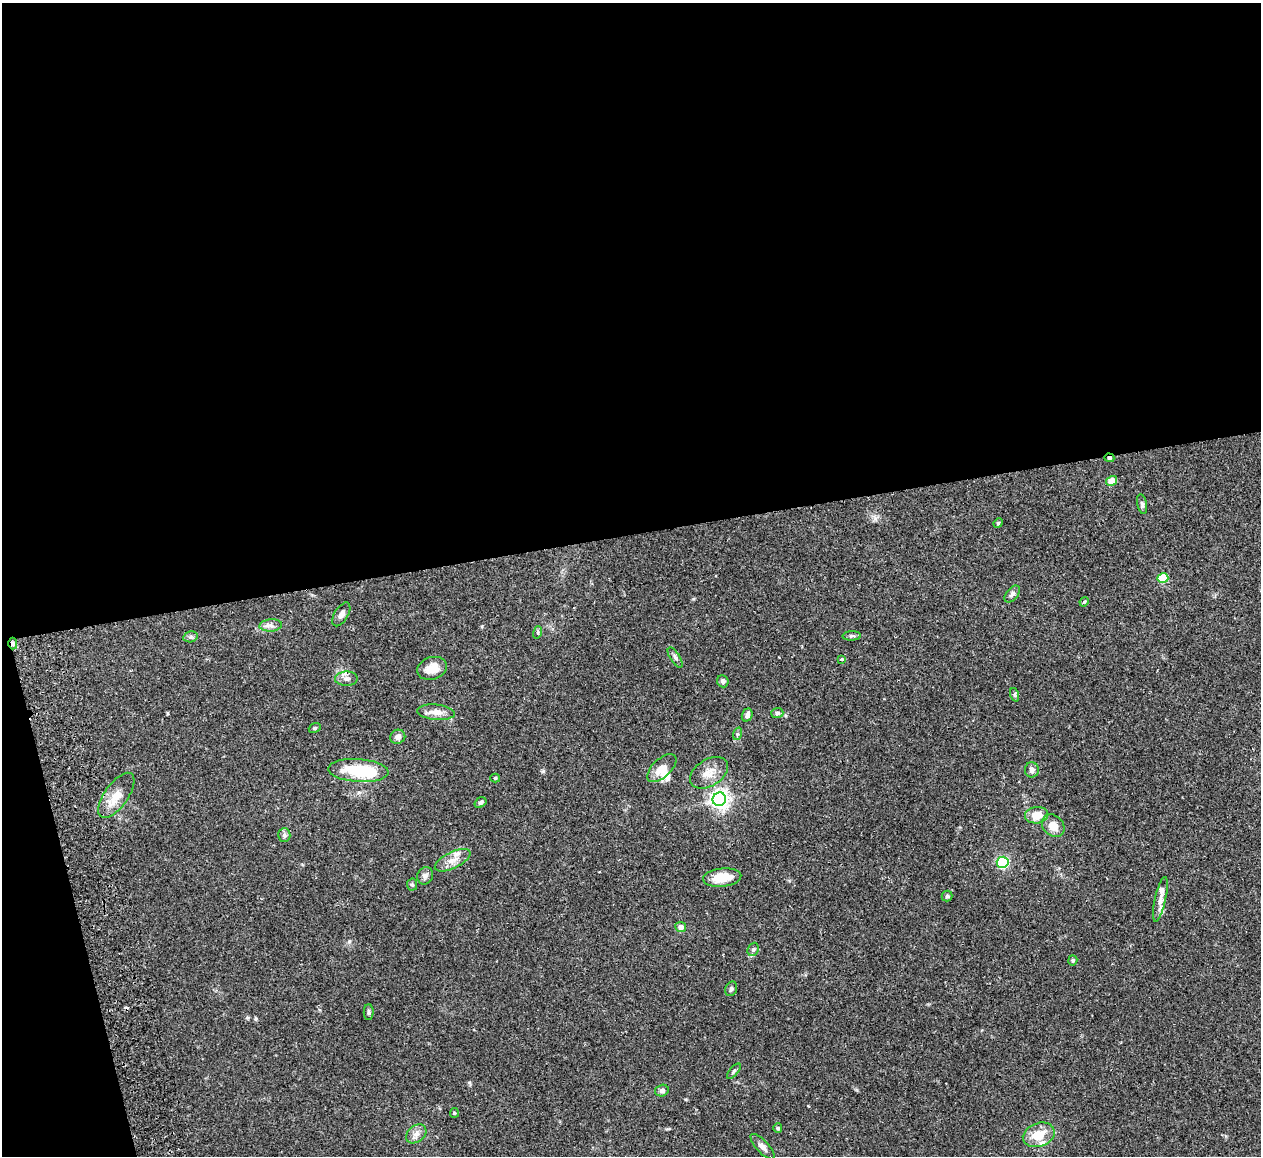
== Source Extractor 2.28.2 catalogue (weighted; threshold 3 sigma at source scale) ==
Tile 1 of 4 x 4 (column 1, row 1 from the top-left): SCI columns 57-1315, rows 3619-4772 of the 5149 x 5047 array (HDU 1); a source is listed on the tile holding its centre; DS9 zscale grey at full resolution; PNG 1263 x 1158 px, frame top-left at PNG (2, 3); each listed source drawn as its Kron ellipse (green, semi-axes under 4 px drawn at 4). Shown black and unused: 49% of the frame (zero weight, under 2 of 3 exposures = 3% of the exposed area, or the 3 px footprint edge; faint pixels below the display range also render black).
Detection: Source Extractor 2.28.2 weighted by HDU 2 'WHT'; one run over the whole footprint, this tile lists its part. Background 0.0823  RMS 0.0059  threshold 0.0264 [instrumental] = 3 sigma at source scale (4.5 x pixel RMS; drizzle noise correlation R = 1.50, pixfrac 1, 0.05/0.05 arcsec/px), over >= 5 px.
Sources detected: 62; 2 inside a brighter object's white glare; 1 cosmic-ray / hot-pixel residue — neither listed nor drawn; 4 inside a brighter listed object's ellipse — not listed separately; the other 55 listed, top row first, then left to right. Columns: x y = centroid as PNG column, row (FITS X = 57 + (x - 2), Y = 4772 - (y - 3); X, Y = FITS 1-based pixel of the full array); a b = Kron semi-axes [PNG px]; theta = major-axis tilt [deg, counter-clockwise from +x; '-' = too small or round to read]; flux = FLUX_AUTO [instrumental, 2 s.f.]
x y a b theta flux
1109 458 5 4 - 0.87
1111 481 5 5 - 8.4
1142 504 10 4 -78 1.2
998 523 5 4 - 0.65
1163 578 5 5 - 26
1012 594 10 6 49 1.8
1084 602 5 4 - 0.63
341 614 13 7 58 2.7
271 625 11 6 4 2.5
538 632 6 4 72 0.71
852 636 9 4 1 1.1
190 637 7 5 12 1.2
13 644 6 4 89 1.2
675 657 11 5 -57 1.5
842 659 3 3 - 0.97
432 668 15 11 17 7.4
346 679 11 7 1 2.5
723 681 6 5 - 1.4
1015 695 7 4 -71 0.84
436 712 19 7 -6 5.1
777 713 6 5 - 1
747 715 6 5 - 2.1
315 728 6 4 21 0.73
737 734 6 4 71 0.83
398 737 8 7 - 2.6
662 768 18 9 43 5.4
358 770 30 11 -4 26
1032 770 7 7 - 2.1
709 773 21 13 32 7.4
495 778 5 4 - 0.83
116 795 26 11 55 9.4
719 799 7 6 - 280
480 803 6 4 34 1.2
1037 815 12 8 6 8.9
1053 826 13 10 -45 6.5
284 835 7 6 - 1.5
453 860 19 8 26 5.4
1003 862 6 5 - 69
425 876 9 7 61 2.1
722 878 19 9 6 13
412 885 6 5 - 0.87
947 896 5 5 - 0.93
1160 899 23 5 78 4.3
681 927 5 5 - 2.9
753 949 7 5 67 1.2
1073 960 5 4 - 0.86
731 989 7 5 64 1.2
369 1012 8 5 90 1.2
734 1071 9 4 50 1
662 1091 7 6 - 1.6
454 1113 5 4 - 0.64
778 1128 5 4 - 0.65
416 1134 11 8 39 3.2
1039 1135 16 11 21 11
762 1147 16 6 -47 2.8
Overlapping masked pixels (flux is a lower limit): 2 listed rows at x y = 1109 458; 13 644
Unlisted compact peaks at least as high as the median listed source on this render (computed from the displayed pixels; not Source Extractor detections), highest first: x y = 543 771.